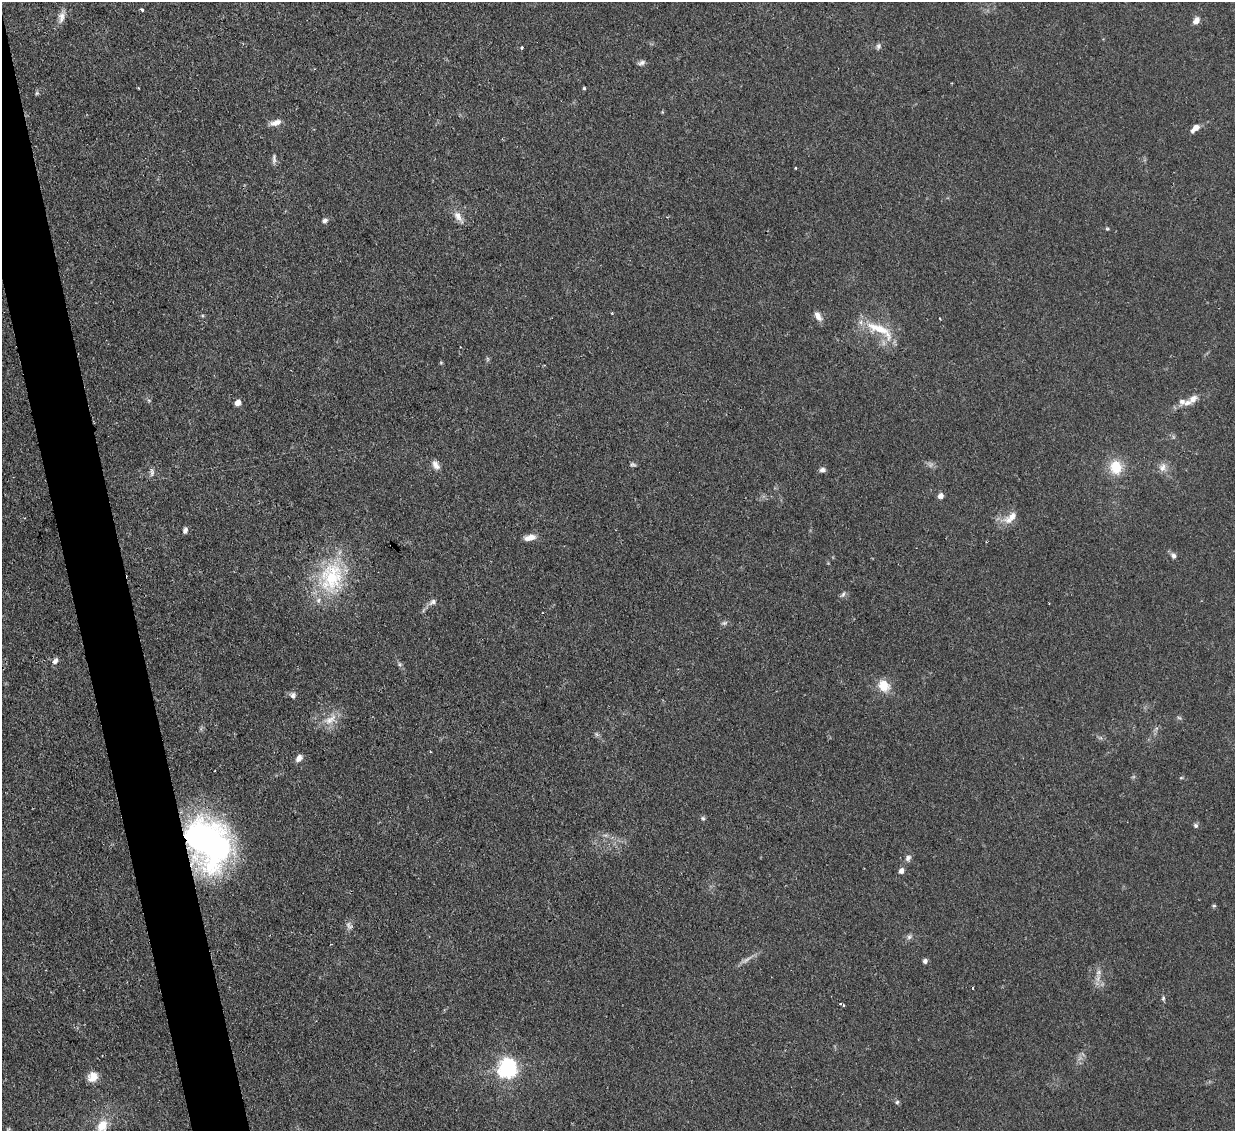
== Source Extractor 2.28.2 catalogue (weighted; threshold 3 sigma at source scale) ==
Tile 11 of 4 x 4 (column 3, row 3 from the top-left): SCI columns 2466-3698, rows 1385-2513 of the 4931 x 4910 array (HDU 1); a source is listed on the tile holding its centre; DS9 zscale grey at full resolution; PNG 1237 x 1133 px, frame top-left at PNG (2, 2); no overlay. Shown black and unused: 4% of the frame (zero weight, under 2 of 3 exposures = <1% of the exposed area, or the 3 px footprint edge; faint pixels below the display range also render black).
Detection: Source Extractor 2.28.2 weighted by HDU 2 'WHT'; one run over the whole footprint, this tile lists its part. Background 0.0828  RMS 0.0061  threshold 0.0275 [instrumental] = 3 sigma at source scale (4.5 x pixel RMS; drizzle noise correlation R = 1.50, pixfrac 1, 0.05/0.05 arcsec/px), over >= 5 px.
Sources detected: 71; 5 too faint to see at this stretch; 1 cosmic-ray / hot-pixel residue — not listed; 4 inside a brighter listed object's ellipse — not listed separately; the other 61 listed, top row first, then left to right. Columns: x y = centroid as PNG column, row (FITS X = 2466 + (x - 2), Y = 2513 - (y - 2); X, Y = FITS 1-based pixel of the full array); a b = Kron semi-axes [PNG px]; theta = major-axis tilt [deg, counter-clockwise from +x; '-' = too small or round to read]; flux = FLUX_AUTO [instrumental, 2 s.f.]
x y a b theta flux
142 9 4 3 - 7.2
61 17 16 8 80 4.4
1196 20 8 6 55 4.2
878 46 9 6 71 1.6
522 48 3 3 - 1
642 63 10 6 26 1.9
138 88 2 2 - 0.51
584 88 4 3 - 0.83
37 93 6 5 - 0.97
276 122 14 7 17 4.5
1195 128 10 5 44 5.3
274 159 14 5 89 2
796 168 3 2 - 0.75
458 217 19 9 -55 5
325 221 7 6 - 2
1107 229 5 4 - 0.71
818 316 12 7 -59 4.2
880 329 46 13 -28 20
487 359 7 4 -89 0.95
1193 399 13 9 34 4.2
238 403 6 5 - 4.7
633 464 8 4 -16 1.2
436 465 12 7 -60 3.7
1116 467 14 12 -81 16
1162 467 13 10 72 4.3
822 470 7 6 - 2.3
152 472 12 5 -86 2.1
941 496 6 6 - 3
1012 516 21 11 24 7.4
185 530 7 5 74 2.1
530 538 14 7 14 5
1173 556 8 6 -46 2.2
331 577 47 33 78 50
843 594 8 4 65 1.4
433 602 11 7 28 2.6
424 610 6 4 70 0.98
724 623 9 5 10 1.5
55 661 8 6 49 2.4
400 664 7 5 -69 1.4
884 686 14 12 -48 11
293 695 8 7 - 1.9
330 719 22 10 33 8.3
596 734 7 4 -71 1.1
299 758 9 7 50 3.2
1181 778 6 3 19 0.6
703 818 6 5 - 1.1
1196 825 7 5 -45 1.3
605 835 7 4 -18 1.3
208 843 54 40 -58 190
908 858 8 7 - 2.2
901 871 7 5 65 2.8
1214 906 6 5 - 0.81
909 937 8 6 58 1.7
925 961 5 5 - 2.1
1098 972 8 7 - 2.4
1163 998 7 5 82 1.1
842 1005 7 3 -24 1.1
507 1068 8 7 - 310
93 1077 13 11 45 6.3
897 1102 6 5 - 1.3
102 1126 17 13 58 11
Overlapping masked pixels (flux is a lower limit): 1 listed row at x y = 208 843